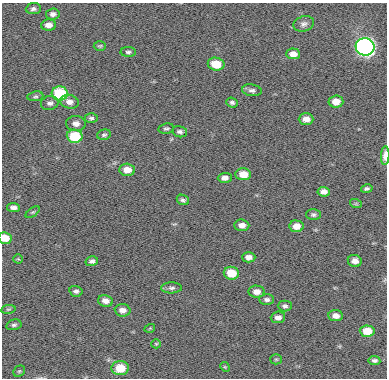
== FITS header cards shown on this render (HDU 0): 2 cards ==
NAXIS1  =                  385
NAXIS2  =                  376

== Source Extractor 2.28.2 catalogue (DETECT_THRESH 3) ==
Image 385 x 376 px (HDU 0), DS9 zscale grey, 1 PNG px = 1 image px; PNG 389 x 380 px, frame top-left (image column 1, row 376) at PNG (2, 3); each listed source drawn as its Kron ellipse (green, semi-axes under 4 px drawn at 4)
Background 22.2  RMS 10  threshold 30.6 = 3 sigma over >= 5 px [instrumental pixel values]
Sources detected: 61; all 61 listed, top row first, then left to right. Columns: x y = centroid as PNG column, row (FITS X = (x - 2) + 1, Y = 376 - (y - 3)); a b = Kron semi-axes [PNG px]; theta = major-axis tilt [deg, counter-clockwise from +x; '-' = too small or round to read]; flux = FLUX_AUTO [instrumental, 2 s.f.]
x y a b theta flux
33 9 7 5 6 1900
53 14 7 5 6 2500
304 24 10 7 16 2600
49 25 7 5 3 4600
100 46 6 5 - 1000
365 47 9 8 - 270000
128 52 8 5 -1 1500
293 54 7 5 -2 4800
216 64 8 6 -11 15000
252 90 10 6 -8 2300
60 94 8 7 - 43000
35 96 8 5 8 1300
69 102 9 7 -16 3700
232 102 6 4 -22 1600
336 102 7 6 - 6300
50 103 9 7 14 2500
91 118 6 4 -1 1500
306 119 7 5 -1 4800
76 123 10 7 -1 4300
166 129 8 5 8 1300
180 132 7 5 -13 1800
104 135 7 5 16 1300
75 136 8 6 -4 27000
385 155 9 4 87 5100
127 170 7 6 - 7600
243 174 8 6 -4 9500
225 178 7 5 2 3000
367 189 6 4 12 1400
324 192 6 5 - 3500
183 200 6 5 - 1700
356 204 6 4 -18 870
13 207 6 4 -8 2700
33 212 8 4 35 990
313 215 7 5 0 1500
242 225 7 6 - 4000
296 226 7 6 - 6100
5 238 6 6 - 9500
249 257 6 5 - 3600
18 259 4 4 - 800
92 261 6 5 - 1900
355 261 7 6 - 3400
231 273 8 6 -7 16000
172 288 10 5 1 1900
76 291 6 5 - 1900
256 292 8 6 -4 4500
267 300 7 5 -2 2000
105 301 7 6 - 4100
285 306 7 5 0 1700
8 309 7 3 8 1000
123 310 8 6 -4 4000
336 316 7 5 -7 3800
278 317 7 6 - 3600
14 325 8 5 14 1500
150 328 5 3 - 600
367 331 7 5 -3 11000
156 344 5 4 - 770
276 359 5 5 - 910
374 360 6 4 -6 1600
225 367 5 4 - 690
120 368 9 7 2 15000
19 371 6 5 - 990
At the frame edge (FLAGS 8, measured only in part): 2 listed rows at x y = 385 155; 5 238